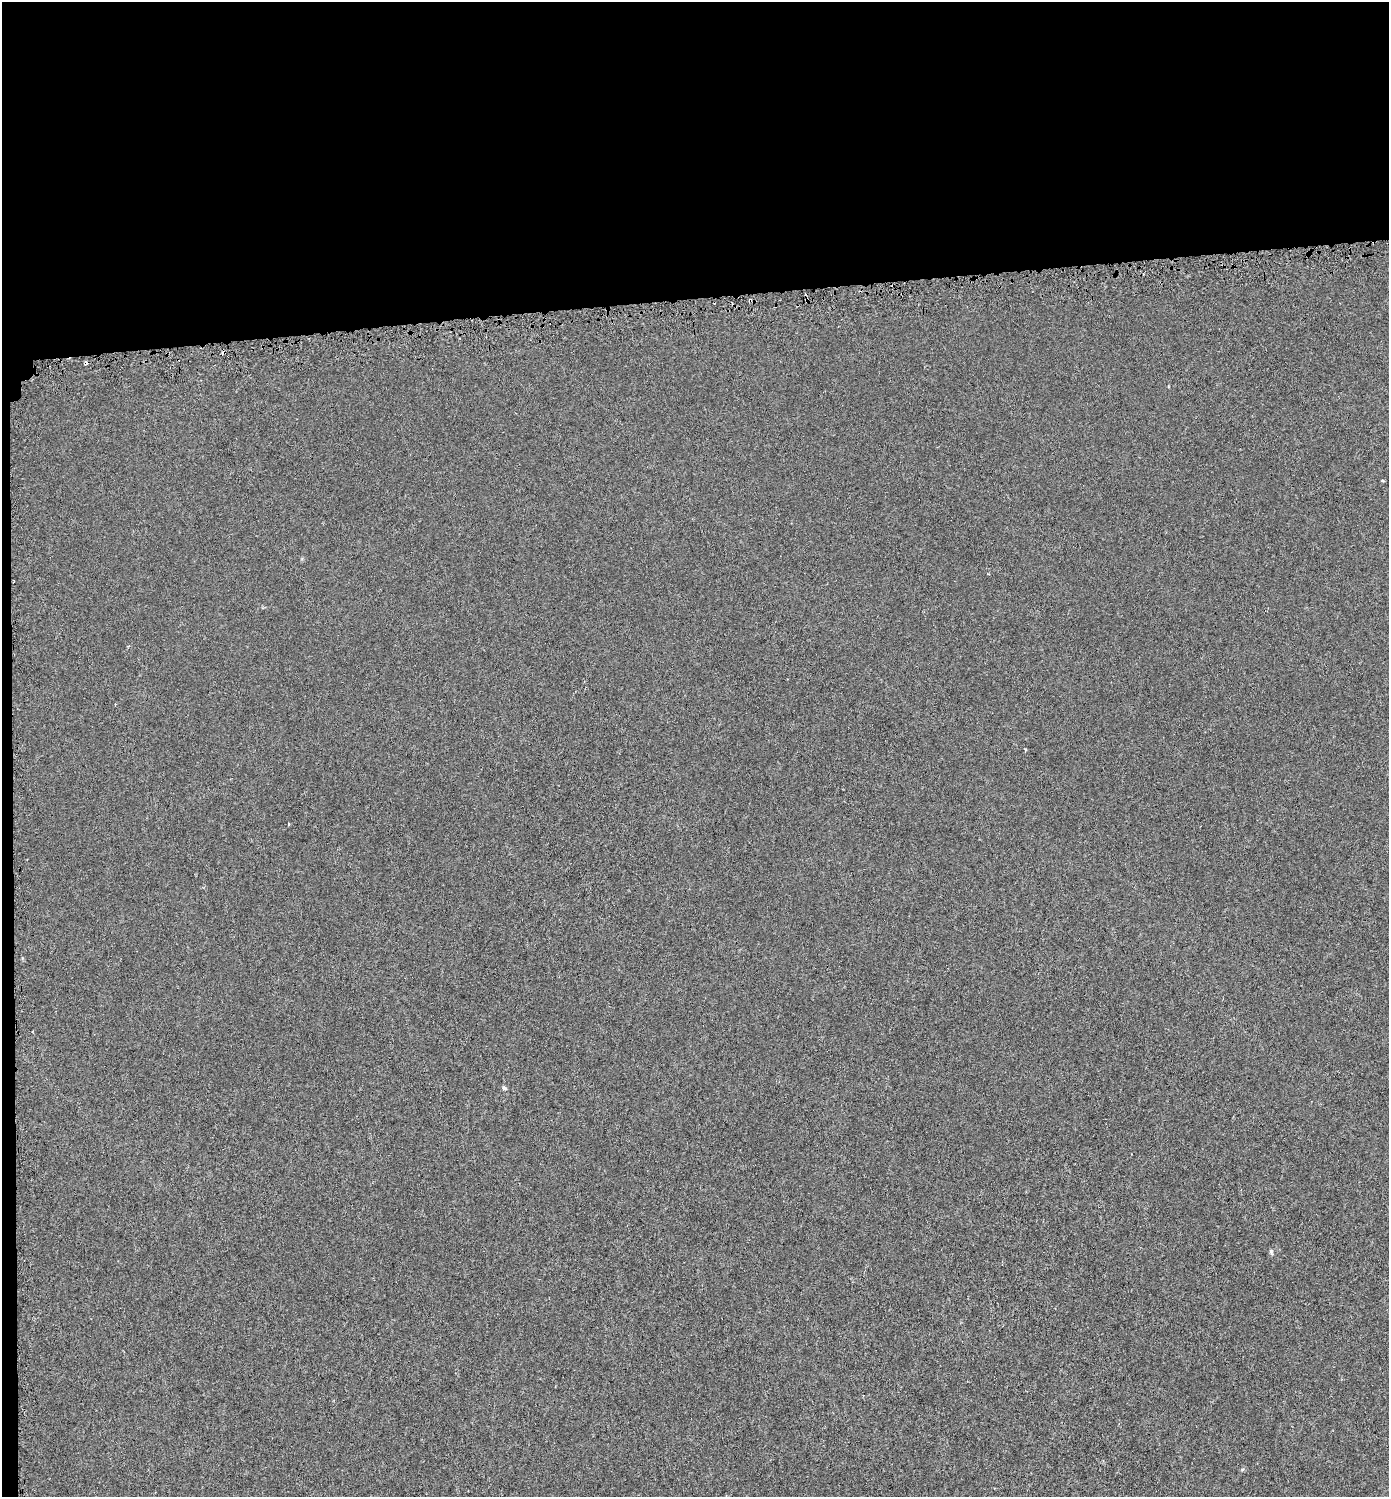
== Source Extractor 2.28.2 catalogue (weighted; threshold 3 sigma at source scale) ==
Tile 1 of 3 x 3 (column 1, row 1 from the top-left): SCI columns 48-1434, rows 3007-4501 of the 4232 x 4529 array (HDU 1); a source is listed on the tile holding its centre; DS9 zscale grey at full resolution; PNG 1391 x 1499 px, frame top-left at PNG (2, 2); no overlay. Shown black and unused: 21% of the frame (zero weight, under 3 of 6 exposures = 2% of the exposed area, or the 3 px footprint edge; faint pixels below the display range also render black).
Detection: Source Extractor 2.28.2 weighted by HDU 2 'WHT'; one run over the whole footprint, this tile lists its part. Background -1.06e-04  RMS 0.0014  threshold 0.00575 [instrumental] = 3 sigma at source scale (4.09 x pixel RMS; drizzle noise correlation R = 1.36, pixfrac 0.8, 0.0396/0.0396 arcsec/px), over >= 5 px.
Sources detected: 12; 2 cosmic-ray / hot-pixel residue — not listed; the other 10 listed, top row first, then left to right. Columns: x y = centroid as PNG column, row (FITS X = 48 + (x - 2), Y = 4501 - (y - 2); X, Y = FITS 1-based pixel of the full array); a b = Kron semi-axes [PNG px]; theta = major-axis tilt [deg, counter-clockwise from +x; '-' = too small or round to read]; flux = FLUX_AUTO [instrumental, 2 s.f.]
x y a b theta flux
807 299 5 4 - 0.16
750 300 4 3 - 0.29
86 363 5 3 - 0.56
1383 481 3 2 - 0.17
128 646 4 3 - 0.11
1025 749 4 3 - 0.12
288 824 4 2 - 0.1
504 1088 6 5 - 0.34
1271 1251 8 4 -74 0.24
1242 1469 6 4 2 0.15
Overlapping masked pixels (flux is a lower limit): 3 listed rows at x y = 807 299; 750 300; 86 363